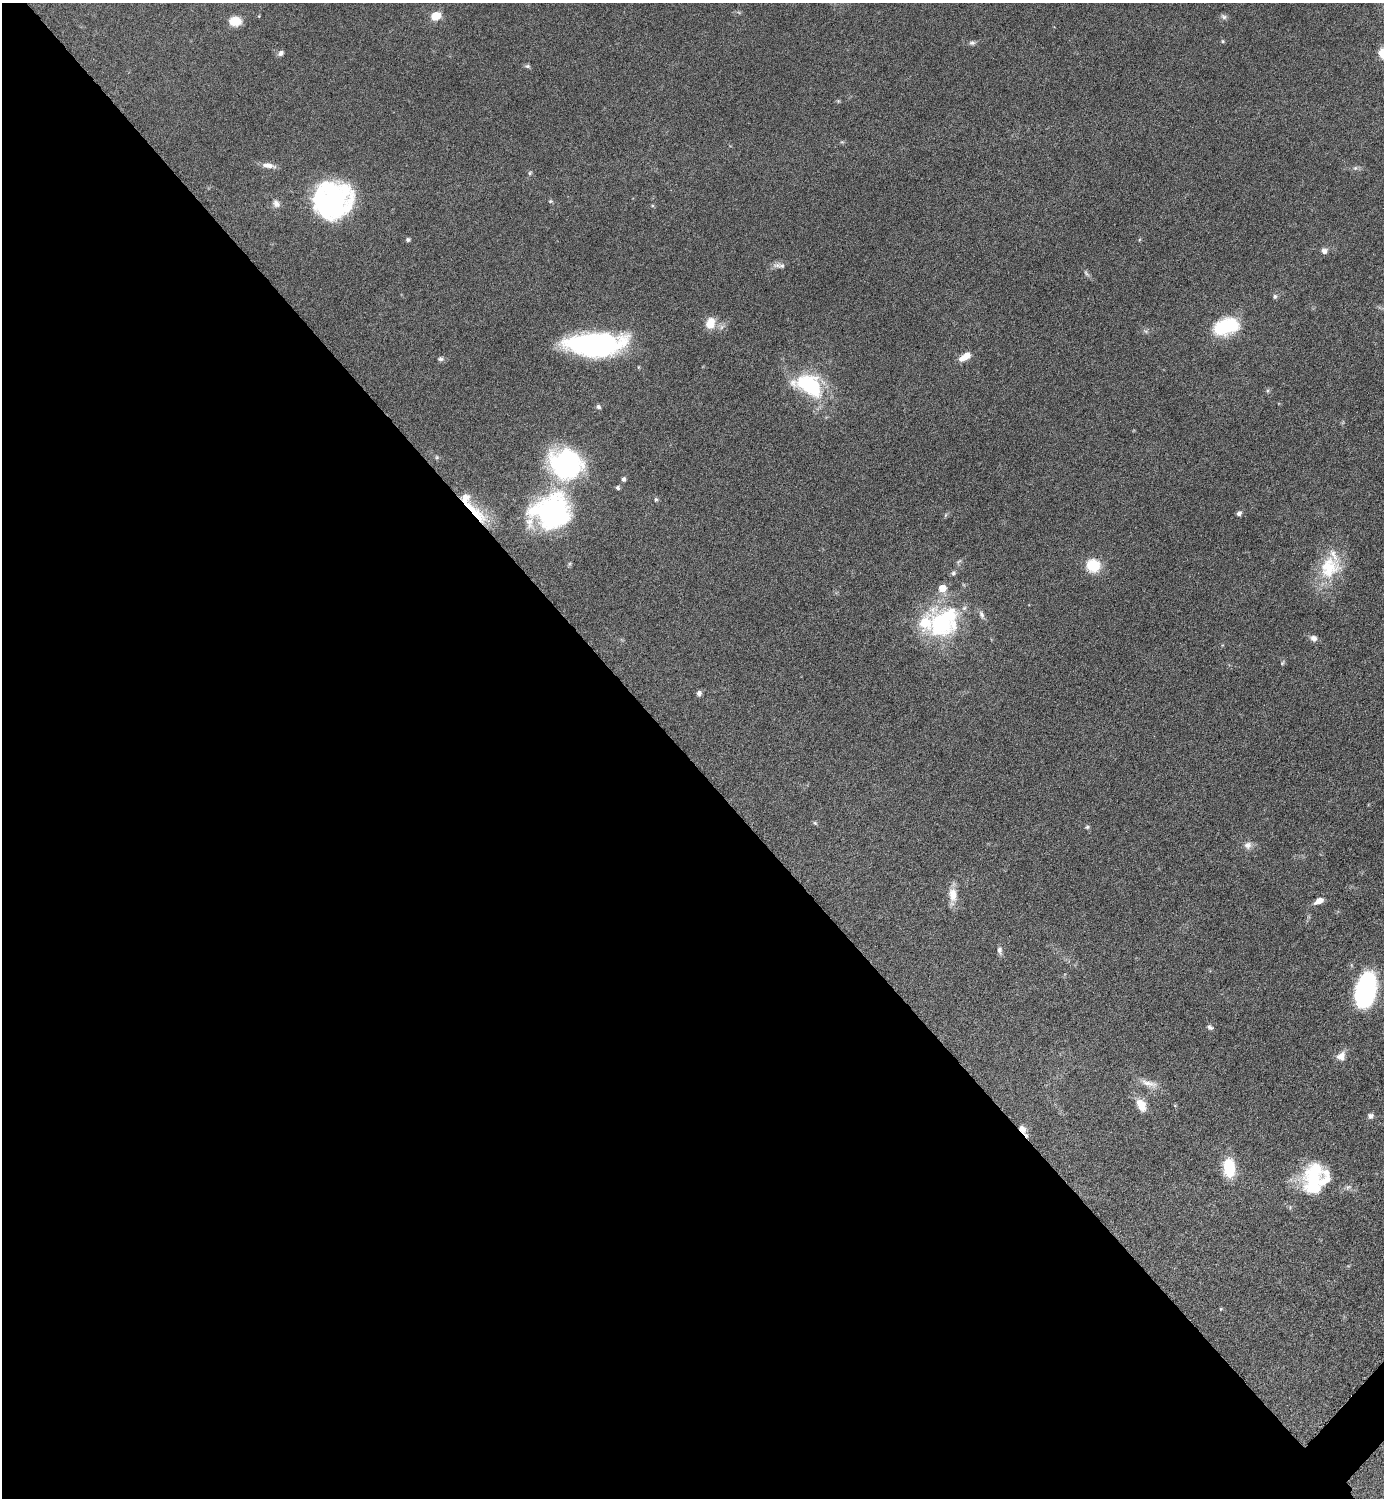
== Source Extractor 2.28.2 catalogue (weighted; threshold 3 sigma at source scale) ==
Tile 9 of 4 x 4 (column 1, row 3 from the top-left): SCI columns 308-1689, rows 1503-2998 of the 6002 x 6002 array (HDU 1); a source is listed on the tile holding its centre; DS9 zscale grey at full resolution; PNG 1386 x 1500 px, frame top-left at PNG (2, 3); no overlay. Shown black and unused: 50% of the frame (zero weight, under 6 of 12 exposures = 1% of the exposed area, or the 3 px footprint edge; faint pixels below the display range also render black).
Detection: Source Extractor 2.28.2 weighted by HDU 2 'WHT'; one run over the whole footprint, this tile lists its part. Background 0.087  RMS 0.0038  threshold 0.0156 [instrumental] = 3 sigma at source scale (4.09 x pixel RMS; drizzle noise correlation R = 1.36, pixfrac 0.8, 0.05/0.05 arcsec/px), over >= 5 px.
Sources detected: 66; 1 inside a brighter object's white glare — not listed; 5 inside a brighter listed object's ellipse — not listed separately; the other 60 listed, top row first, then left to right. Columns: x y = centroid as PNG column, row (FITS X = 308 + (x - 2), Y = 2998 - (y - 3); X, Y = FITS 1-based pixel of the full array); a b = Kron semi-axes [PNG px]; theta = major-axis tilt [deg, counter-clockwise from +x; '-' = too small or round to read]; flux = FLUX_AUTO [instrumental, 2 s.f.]
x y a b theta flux
436 16 9 7 17 6
1224 17 9 6 -39 0.95
235 21 10 8 0 7.4
1223 41 5 5 - 0.46
972 43 8 6 8 0.9
281 53 7 6 - 1.2
1382 53 12 9 -79 4.2
527 66 8 5 -9 0.69
838 101 5 5 - 0.42
268 165 18 6 -7 2.6
1355 168 7 5 45 0.78
530 173 6 5 - 0.5
332 200 38 36 25 64
550 201 6 5 - 0.5
276 203 11 9 -49 1.8
408 239 5 5 - 0.65
1324 251 8 8 - 1.4
782 266 12 9 -22 1.6
1086 273 10 4 -50 0.88
1275 296 7 5 77 0.76
710 323 14 11 68 5.3
1226 326 22 13 17 25
594 345 53 20 1 81
965 357 14 7 32 4.1
441 359 8 6 -1 0.89
809 385 37 23 -26 27
598 407 7 6 - 0.8
437 457 6 5 - 0.57
566 464 36 31 -19 55
623 479 5 5 - 1.1
618 488 5 4 - 0.83
656 499 6 5 - 0.66
473 510 50 11 -41 14
551 512 50 41 17 60
1239 513 6 5 - 1.1
945 515 6 4 87 0.49
1093 565 13 12 - 10
1330 567 32 27 57 17
953 573 7 6 - 0.83
982 614 11 6 -71 1.4
942 622 45 35 52 38
1313 638 8 7 - 1.9
1282 663 6 4 46 0.47
699 693 6 6 - 1
815 823 7 4 -44 0.5
1087 827 6 5 - 0.57
1247 845 9 9 - 2
953 895 21 10 -89 4.8
1319 901 10 5 26 3
999 950 10 5 -83 1.3
1366 990 27 14 77 86
1210 1027 8 6 -39 0.96
1341 1056 12 10 61 3
1149 1083 26 8 -15 3.5
1141 1105 18 11 -61 4.5
1370 1116 6 6 - 1.3
1022 1129 13 8 -54 2.5
1229 1168 15 9 -87 17
1313 1177 32 20 80 24
1348 1187 9 5 24 1
Overlapping masked pixels (flux is a lower limit): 2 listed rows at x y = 473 510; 1022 1129
Isophote crosses this tile's border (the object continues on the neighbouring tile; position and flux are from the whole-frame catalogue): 1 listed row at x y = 1382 53